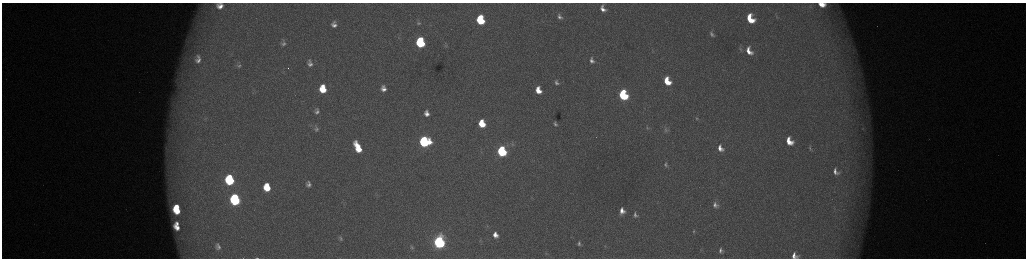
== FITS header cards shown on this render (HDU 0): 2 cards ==
NAXIS1  =                 2048 /fastest changing axis
NAXIS2  =                  512 /next to fastest changing axis

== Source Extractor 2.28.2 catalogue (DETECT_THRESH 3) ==
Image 2048 x 512 px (HDU 0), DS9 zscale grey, zoomed out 1/2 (1 PNG px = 2 x 2 image px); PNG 1028 x 260 px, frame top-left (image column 1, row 511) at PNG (2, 3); no overlay
Background 173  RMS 1.9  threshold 5.77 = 3 sigma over >= 5 px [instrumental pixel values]
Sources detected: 77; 6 cannot appear on this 1/2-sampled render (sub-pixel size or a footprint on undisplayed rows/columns) and are not listed; the other 71 listed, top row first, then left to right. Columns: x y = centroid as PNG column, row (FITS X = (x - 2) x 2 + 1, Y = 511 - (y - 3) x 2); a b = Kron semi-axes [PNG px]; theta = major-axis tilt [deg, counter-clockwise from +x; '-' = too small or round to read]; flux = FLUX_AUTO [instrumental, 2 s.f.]
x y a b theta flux
822 4 8 5 -9 5400
220 6 7 7 - 3500
603 9 6 4 -64 2500
560 17 6 4 -51 1300
750 19 8 6 -63 12000
480 20 8 6 -76 24000
334 22 5 4 - 750
419 23 9 7 -83 1600
334 25 6 4 -9 1800
712 34 8 4 -67 1100
399 38 4 3 - 420
420 42 7 6 - 38000
188 43 6 3 47 860
283 44 8 6 6 1200
445 46 7 4 -14 650
740 49 6 4 -54 610
749 51 10 6 -61 4700
198 57 10 8 -54 2900
198 60 13 10 -26 4900
592 60 7 5 -61 1700
310 63 8 6 -82 1900
239 66 6 5 - 860
667 81 7 5 -65 9900
556 82 7 5 -68 1400
383 86 7 4 -81 1300
323 89 8 6 -80 11000
384 89 9 7 -25 2900
538 90 7 5 -70 5800
623 95 7 5 -67 42000
317 111 10 7 -81 2200
427 113 7 5 -77 2700
206 118 6 3 33 520
697 118 5 3 - 410
482 123 6 5 - 11000
555 124 5 4 - 970
647 128 5 3 - 490
316 129 12 7 -86 2300
863 129 4 3 - 480
666 130 8 6 -86 1200
789 141 8 6 -60 7000
424 142 7 6 - 59000
358 147 12 5 -65 11000
720 148 6 4 -61 2900
810 148 9 3 -85 860
502 151 6 5 - 52000
666 164 7 4 -76 850
835 172 7 4 -66 2000
229 180 8 6 -78 37000
308 184 10 8 -78 2500
267 187 8 6 -79 12000
235 199 7 6 - 62000
715 205 6 4 -78 1500
177 207 4 3 - 4400
177 211 7 5 -35 10000
622 211 8 6 88 3500
635 215 8 6 -68 1600
177 223 4 3 - 1300
177 227 7 4 -43 3800
694 231 5 3 - 530
495 235 5 4 - 3000
340 238 9 7 -69 1400
480 240 4 2 - 250
439 242 7 5 -77 130000
579 244 9 8 - 2200
218 246 11 8 -78 2500
412 247 6 4 -56 560
605 247 7 4 -87 810
721 250 6 4 -76 1200
546 253 3 3 - 310
794 256 7 6 - 2600
257 258 5 1 - 250
At the frame edge (FLAGS 8, measured only in part): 4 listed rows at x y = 822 4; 220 6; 794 256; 257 258
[6 sub-pixel or undisplayed-footprint detections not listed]